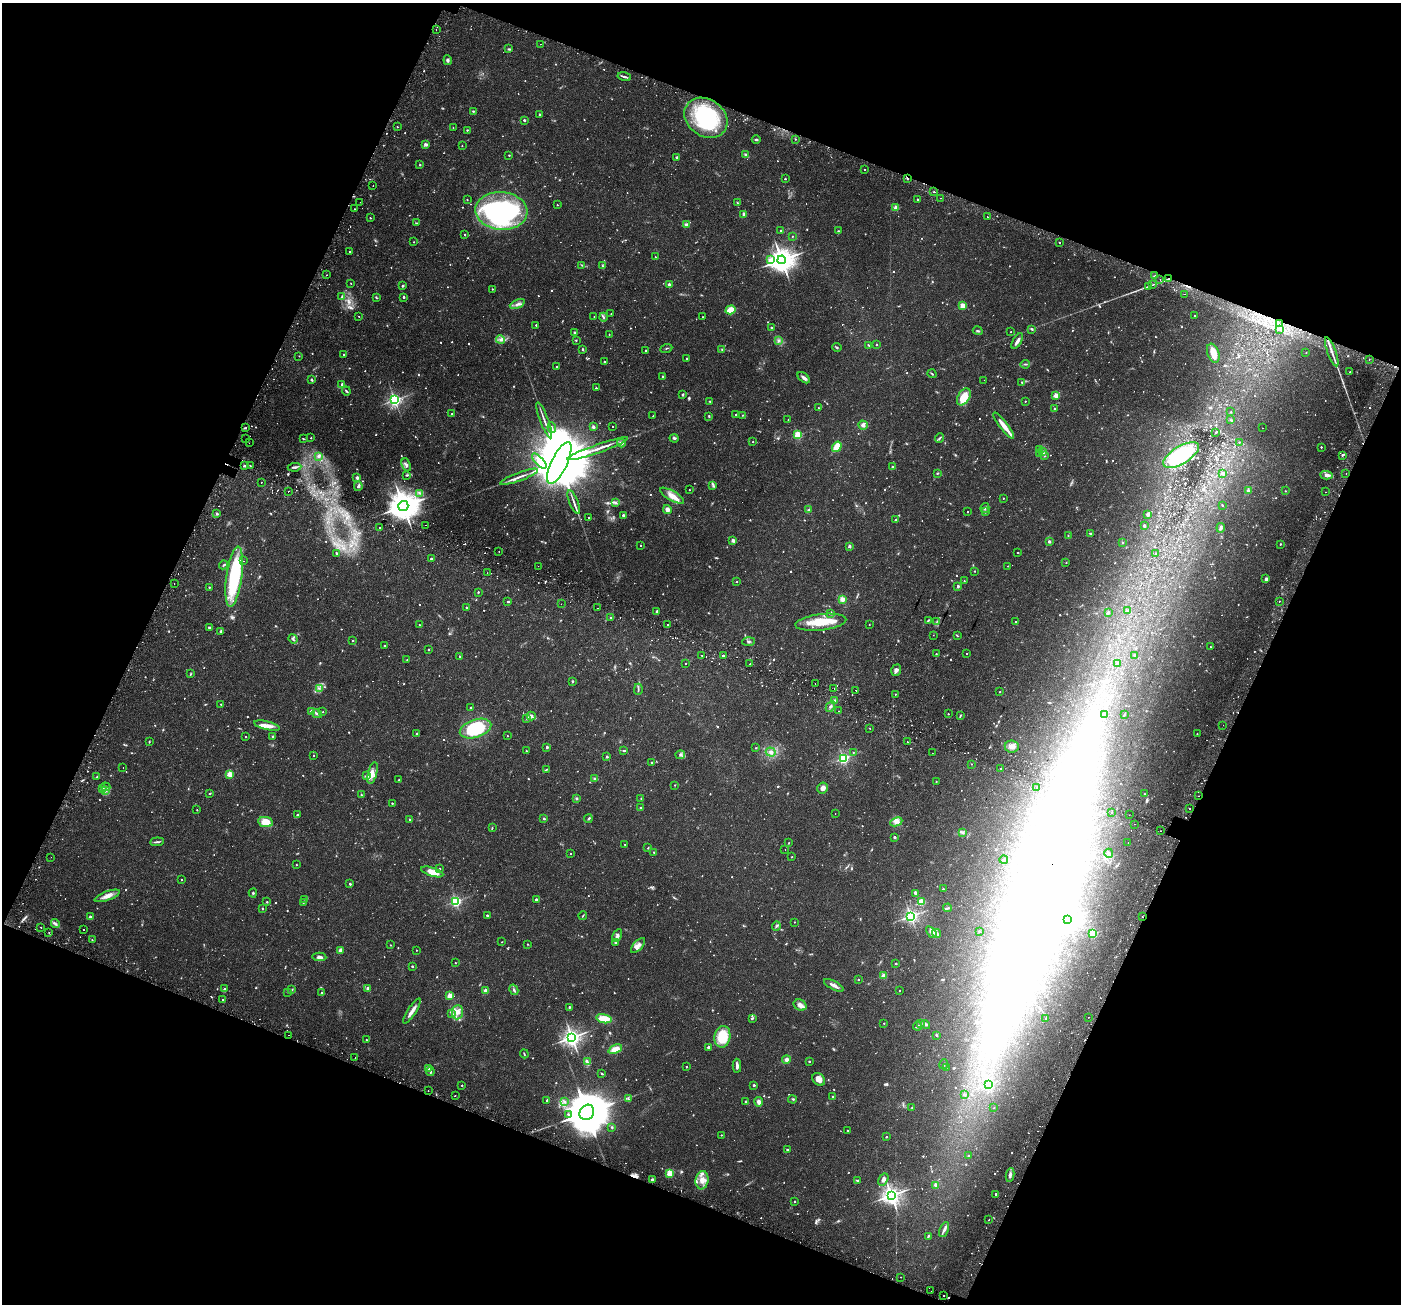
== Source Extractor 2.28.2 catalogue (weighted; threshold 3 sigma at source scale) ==
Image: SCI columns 71-5666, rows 295-5499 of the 5743 x 5856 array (HDU 1 of 3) = the unmasked area's bounding box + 8 px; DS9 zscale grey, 4 x 4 block average (1 PNG px = mean of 4 x 4 image px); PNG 1403 x 1306 px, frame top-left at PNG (2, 3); each listed source drawn as its Kron ellipse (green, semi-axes under 4 px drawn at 4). Shown black and unused: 42% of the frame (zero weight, under 2 of 3 exposures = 5% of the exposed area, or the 3 px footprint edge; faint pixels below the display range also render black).
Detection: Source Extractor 2.28.2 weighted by HDU 2 'WHT'. Background 0.0345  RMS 0.0037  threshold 0.0165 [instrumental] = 3 sigma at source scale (4.5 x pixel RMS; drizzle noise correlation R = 1.50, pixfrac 1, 0.0396/0.0396 arcsec/px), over >= 5 px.
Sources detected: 1743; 73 too faint to see at this stretch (4 x 4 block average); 229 inside a brighter object's white glare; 58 cosmic-ray / hot-pixel residue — neither listed nor drawn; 12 coinciding with a brighter row at this scale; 44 inside a brighter listed object's ellipse — not listed separately; of the other 1327, all 500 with FLUX_AUTO >= 1.6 (the completeness limit of this list) listed and drawn (827 fainter detections not listed), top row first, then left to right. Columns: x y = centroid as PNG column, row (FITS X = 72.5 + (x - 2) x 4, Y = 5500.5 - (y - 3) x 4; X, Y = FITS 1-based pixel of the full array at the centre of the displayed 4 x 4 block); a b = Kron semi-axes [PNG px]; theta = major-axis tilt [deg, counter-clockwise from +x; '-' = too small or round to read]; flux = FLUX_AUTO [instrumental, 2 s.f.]
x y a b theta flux
436 30 2 2 - 1.6
540 44 2 2 - 1.6
509 49 4 2 - 2.8
448 60 5 4 - 4.7
624 77 7 2 -14 4.4
473 111 2 2 - 1.8
539 114 2 2 - 4.3
706 118 23 18 -36 200
524 120 2 2 - 8.1
397 127 2 2 - 2
453 127 2 2 - 1.7
467 130 2 2 - 1.8
756 139 4 2 - 3.3
795 139 2 2 - 3.5
426 144 4 3 - 5.9
462 146 2 2 - 1.7
509 155 2 2 - 1.6
745 155 3 2 - 2.7
677 157 3 2 - 2.7
420 165 2 2 - 3.6
865 170 2 2 - 1.8
907 178 3 2 - 2.1
785 179 2 2 - 4.5
373 186 2 2 - 1.9
934 192 2 2 - 200
940 198 2 2 - 1.9
917 199 2 2 - 3.7
467 200 2 2 - 1.9
360 202 2 2 - 1.8
737 203 3 2 - 1.9
557 205 2 2 - 1.7
896 208 2 2 - 51
355 209 2 2 - 1.6
501 211 26 19 -5 440
744 214 2 2 - 26
987 217 2 2 - 3.5
370 218 2 2 - 2.1
417 223 3 2 - 1.8
686 224 3 2 - 4.3
781 230 2 2 - 3.4
838 231 3 2 - 2.2
465 235 2 2 - 3.9
792 236 2 2 - 1.9
414 242 2 2 - 1.7
1060 243 2 2 - 2.2
350 251 2 2 - 2.3
655 257 2 2 - 1.8
770 259 4 3 - 6.6
782 260 4 4 - 2700
582 265 3 2 - 1.8
603 266 4 2 - 1.9
326 275 2 2 - 3
1155 276 3 2 - 2.5
1160 279 2 2 - 2.9
1169 279 4 2 - 2.5
351 283 2 2 - 1.6
669 284 3 2 - 5.3
1153 284 3 2 - 1.6
402 286 2 2 - 5.6
1149 286 3 2 - 1.6
492 289 2 2 - 2.4
1184 294 2 2 - 1.7
342 296 3 2 - 2.2
376 297 4 2 - 1.9
404 297 2 2 - 7.8
517 304 8 3 24 7.7
963 306 2 2 - 84
731 310 5 4 - 34
611 314 2 2 - 2.3
359 316 2 2 - 1.6
594 316 2 2 - 1.8
1194 316 2 2 - 1.8
603 317 4 2 - 3.3
703 317 2 2 - 1.7
1279 324 2 2 - 1.7
536 325 2 2 - 4.2
771 328 3 2 - 1.8
1032 329 3 2 - 2.7
1280 329 4 2 - 1.9
978 331 5 2 - 2.9
1011 332 2 2 - 1.8
574 333 3 2 - 3.1
609 334 2 2 - 2.1
500 340 4 3 - 5.7
576 340 2 2 - 1.6
778 340 3 2 - 1.9
1017 341 9 3 58 9.5
868 345 3 2 - 1.9
876 345 2 2 - 4.9
837 347 5 2 - 2.5
666 348 6 2 22 1.7
583 349 2 2 - 9
722 350 3 2 - 2.1
646 351 2 2 - 7.1
1306 352 2 2 - 1.7
1332 352 15 2 -70 12
1213 353 10 5 -71 26
344 355 2 2 - 5.6
299 356 2 2 - 1.6
687 358 2 2 - 5.5
1369 360 2 2 - 4.3
604 361 2 2 - 4.1
1025 364 4 2 - 2.2
556 367 2 2 - 3.4
1350 372 2 2 - 2.5
932 374 5 2 - 2.1
663 377 2 2 - 6.7
804 378 7 3 -38 7.9
312 380 3 2 - 2.3
984 380 2 2 - 2.3
1022 382 3 2 - 1.8
342 384 2 2 - 8.7
596 388 2 2 - 3.7
346 391 5 2 - 3.4
683 395 3 3 - 2.4
1056 395 2 2 - 49
964 397 9 5 60 37
395 400 2 2 - 640
710 401 2 2 - 1.8
1025 401 2 2 - 2.6
818 408 2 2 - 2
1054 408 2 2 - 5.9
1231 412 2 2 - 1.9
452 414 2 2 - 3.2
736 414 2 2 - 2.9
742 415 2 2 - 2.2
653 416 2 2 - 1.7
709 416 3 2 - 2.4
788 419 2 2 - 1.6
544 420 19 2 -69 10
1231 420 3 2 - 1.9
863 425 5 4 - 7
613 426 2 2 - 1.8
1004 426 16 3 -52 23
246 427 4 2 - 3.1
593 427 2 2 - 21
552 428 5 2 - 3.1
1262 428 2 2 - 2.1
1216 432 3 2 - 2.2
798 435 2 2 - 180
311 438 2 2 - 2
674 438 4 3 - 3.4
939 438 5 2 - 2.6
245 439 2 2 - 1.7
303 439 3 2 - 1.6
753 442 2 2 - 2
1239 442 2 2 - 1.6
249 443 2 2 - 1.6
621 443 4 3 - 5
837 447 5 3 - 47
1321 447 2 2 - 3.3
598 449 32 2 19 20
1040 449 3 3 - 2.4
1043 452 3 2 - 3.2
1040 453 3 3 - 3.8
1181 455 20 9 31 220
1342 455 2 2 - 3.3
318 456 2 2 - 6.5
1044 456 2 2 - 2.1
539 461 9 4 -47 11
559 463 23 8 64 40000
250 465 2 2 - 1.7
406 465 7 4 -67 6.3
244 466 2 2 - 8.9
295 467 7 2 7 4.2
892 467 2 2 - 2.4
937 473 3 2 - 1.7
1222 473 2 2 - 9.2
1346 473 2 2 - 3
406 475 3 2 - 1.7
1326 475 6 3 -4 7.8
519 477 20 2 20 12
357 478 2 2 - 19
261 482 2 2 - 8.5
358 486 5 3 - 5.5
713 486 3 2 - 1.7
689 490 2 2 - 1.8
288 491 2 2 - 3.4
1248 491 3 2 - 2.8
1285 491 2 2 - 1.7
1325 492 2 2 - 1.6
420 493 2 2 - 2
672 496 13 5 -29 24
1003 498 2 2 - 2.1
574 502 12 2 -68 8.1
615 502 3 2 - 2.3
1222 505 2 2 - 1.7
403 506 5 5 - 4100
985 508 5 2 - 3.2
667 510 4 4 - 10
809 510 3 3 - 3.6
967 512 2 2 - 1.9
985 512 2 2 - 8.5
217 514 2 2 - 11
1148 514 3 2 - 6.5
623 515 2 2 - 9.6
589 517 2 2 - 1.6
896 520 3 2 - 1.6
425 525 2 2 - 2.2
1144 526 3 2 - 3.5
379 527 2 2 - 3.8
1221 528 5 2 - 5.4
1090 534 3 2 - 2.9
1068 535 2 2 - 2.1
733 540 2 2 - 29
1049 541 2 2 - 15
1123 543 2 2 - 9.3
1280 544 2 2 - 3.3
641 546 2 2 - 4.6
849 546 2 2 - 17
499 551 2 2 - 1.7
1018 552 2 2 - 2.6
336 553 2 2 - 5
1156 554 2 2 - 2.2
431 558 2 2 - 4.7
244 561 2 2 - 2.6
1066 563 2 2 - 1.9
224 565 4 2 - 2.6
538 566 2 2 - 3
1008 566 2 2 - 1.6
975 571 2 2 - 2
487 573 2 2 - 3.4
234 577 30 8 82 190
1266 579 2 2 - 22
964 581 2 2 - 1.8
737 582 2 2 - 1.8
174 584 2 2 - 1.6
958 586 2 2 - 4.5
209 587 2 2 - 2.7
478 592 2 2 - 3.8
842 599 4 4 - 9.5
508 601 2 2 - 4.4
1279 601 2 2 - 2.1
561 604 2 2 - 14
466 607 2 2 - 3.3
598 608 2 2 - 3.3
1127 610 2 2 - 5.4
657 611 3 2 - 5.2
830 613 2 2 - 2
1108 613 2 2 - 14
611 618 2 2 - 7.1
928 620 3 2 - 2.1
937 621 3 2 - 2.1
821 622 25 8 6 61
1015 622 2 2 - 1.9
668 624 2 2 - 25
869 624 2 2 - 1.7
419 625 2 2 - 2.1
209 627 2 2 - 8.3
221 631 2 2 - 14
933 635 2 2 - 1.7
957 636 3 2 - 2
293 639 5 3 - 3.9
353 640 2 2 - 2.1
748 642 6 2 3 2.9
385 645 2 2 - 1.8
1210 647 2 2 - 2.1
429 649 2 2 - 2.7
936 654 2 2 - 2.5
966 654 2 2 - 3
701 655 2 2 - 2.1
459 656 2 2 - 2.7
723 656 2 2 - 8.9
1135 656 2 2 - 9.7
407 660 2 2 - 2.5
686 663 2 2 - 1.9
1117 663 2 2 - 7.2
750 664 2 2 - 3.5
896 670 6 5 - 6.1
190 674 3 2 - 1.8
572 681 2 2 - 6.7
815 683 2 2 - 1.7
319 688 3 2 - 2
638 689 6 2 89 2.3
834 689 2 2 - 2.5
856 690 2 2 - 2
1000 692 2 2 - 1.9
895 694 2 2 - 2.1
834 701 4 2 - 3.3
221 704 2 2 - 2.6
830 707 6 2 62 3.5
470 708 3 2 - 2
311 711 2 2 - 15
839 711 2 2 - 1.9
323 712 2 2 - 1.8
317 714 5 2 - 4.4
948 714 2 2 - 2
1104 715 2 2 - 1.7
1124 715 3 2 - 2
531 716 4 3 - 5.7
960 716 4 2 - 2.2
527 719 3 2 - 2
1223 725 2 2 - 1.8
267 726 13 4 -13 16
475 728 16 9 18 100
870 728 2 2 - 1.7
417 734 2 2 - 9.3
1197 734 2 2 - 1.8
273 736 2 2 - 8.7
507 736 2 2 - 1.7
246 737 2 2 - 1.9
149 741 2 2 - 1.9
907 742 2 2 - 7
547 747 2 2 - 12
1012 747 7 6 - 12
756 748 2 2 - 1.6
624 750 2 2 - 4.1
526 751 2 2 - 2.1
771 752 5 4 - 8.4
853 752 2 2 - 1.7
932 753 2 2 - 1.7
314 755 2 2 - 2.3
680 755 5 2 - 2
607 757 2 2 - 8.6
843 758 2 2 - 450
651 762 2 2 - 3.3
971 764 2 2 - 1.8
123 768 2 2 - 7
1001 768 2 2 - 4.2
546 770 4 2 - 2.4
373 773 11 4 76 14
230 774 2 2 - 79
366 776 4 2 - 2.9
97 777 2 2 - 3.4
595 779 3 2 - 3.2
399 780 2 2 - 4.3
936 781 2 2 - 1.7
674 785 2 2 - 1.6
106 787 5 2 - 3.2
1037 787 2 2 - 1.6
102 788 4 2 - 3.3
823 788 5 5 - 9.1
105 790 3 3 - 11
210 793 2 2 - 1.9
1145 794 3 2 - 2.2
361 795 2 2 - 3.9
1198 796 2 2 - 2.3
577 798 3 3 - 2.6
641 798 2 2 - 1.9
392 803 2 2 - 2.9
641 808 2 2 - 4.1
1190 808 2 2 - 2.4
197 810 2 2 - 1.7
1111 812 2 2 - 1.7
835 814 2 2 - 1.6
297 815 3 2 - 2.1
1129 815 2 2 - 2.1
544 818 2 2 - 9.5
410 819 2 2 - 5.1
588 819 4 2 - 2.5
265 822 7 5 -9 34
896 822 6 4 25 8.6
1135 824 2 2 - 2.9
492 828 3 2 - 1.8
1160 831 2 2 - 3.3
962 833 3 2 - 2.4
894 837 2 2 - 9.7
157 842 7 2 5 3.8
1128 842 2 2 - 4.3
789 843 2 2 - 2.3
625 844 2 2 - 1.8
648 848 2 2 - 2.2
785 849 2 2 - 5.5
654 852 2 2 - 1.9
1109 853 4 3 - 4.3
570 854 2 2 - 1.8
51 857 2 2 - 2.1
792 857 2 2 - 2.1
1004 859 4 2 - 2.4
296 865 2 2 - 2.2
440 869 2 2 - 2.4
432 872 11 4 -18 28
182 879 2 2 - 1.7
350 884 2 2 - 5.1
943 889 2 2 - 4.1
253 893 4 2 - 2.5
915 893 4 2 - 6
107 896 13 4 20 15
305 899 3 2 - 1.7
536 899 2 2 - 9.4
456 901 2 2 - 370
267 902 2 2 - 3.7
303 902 2 2 - 2
921 902 2 2 - 94
262 908 2 2 - 3.6
947 908 4 2 - 2.7
487 915 2 2 - 5.1
583 915 4 2 - 1.7
911 916 2 2 - 720
90 917 2 2 - 22
1142 917 2 2 - 1.8
1067 919 3 3 - 1900
794 922 2 2 - 1.9
55 923 5 2 - 4.1
776 926 5 2 - 3.4
41 927 2 2 - 1.6
83 930 2 2 - 10
979 931 2 2 - 2.1
931 932 7 4 -52 9.6
49 933 2 2 - 1.7
936 933 5 3 - 6.1
1093 934 2 2 - 180
617 936 7 3 62 6.4
92 940 2 2 - 2.2
502 942 2 2 - 1.7
615 942 2 2 - 13
527 944 2 2 - 1.7
390 945 2 2 - 1.9
638 945 9 4 47 10
340 950 2 2 - 30
416 950 2 2 - 1.8
319 957 7 4 -4 7
455 963 2 2 - 2.3
896 964 2 2 - 3
412 966 2 2 - 5.6
883 976 2 2 - 56
858 979 2 2 - 2.7
834 985 11 3 -27 11
368 988 3 2 - 8.5
225 989 3 2 - 2.1
292 989 3 2 - 1.6
514 990 5 2 - 4.3
486 991 2 2 - 44
899 991 2 2 - 1.6
288 992 2 2 - 1.9
322 993 4 2 - 2.9
450 996 2 2 - 63
223 1000 2 2 - 2
800 1005 7 5 -30 10
569 1007 2 2 - 4.2
412 1011 15 3 57 16
457 1012 7 5 84 17
451 1013 3 2 - 2.5
1089 1017 2 2 - 2
752 1018 4 2 - 3.2
1046 1018 2 2 - 1.9
604 1019 8 4 -12 33
884 1023 2 2 - 1.8
921 1023 3 2 - 1.9
926 1024 5 2 - 3.6
918 1026 4 2 - 5.6
289 1035 2 2 - 2.7
937 1035 3 2 - 2.6
572 1037 3 3 - 1200
722 1037 11 8 80 72
367 1040 3 2 - 1.9
708 1047 2 2 - 12
615 1049 7 4 22 21
524 1054 4 2 - 2
355 1058 2 2 - 4.3
786 1059 4 4 - 7
587 1061 3 2 - 2.9
809 1061 2 2 - 3.9
944 1064 5 2 - 2.8
737 1066 7 3 -89 7.2
686 1067 2 2 - 3.1
946 1067 2 2 - 1.8
429 1068 3 2 - 3.4
430 1072 4 2 - 3
602 1074 3 2 - 1.8
819 1079 7 5 -46 15
988 1084 2 2 - 340
462 1085 2 2 - 3.5
754 1085 2 2 - 9.4
428 1090 2 2 - 2.4
964 1094 2 2 - 2.2
455 1096 2 2 - 3.2
833 1096 2 2 - 7.5
628 1099 4 2 - 2.3
793 1099 4 2 - 2.3
547 1100 2 2 - 7.4
564 1102 4 2 - 3.2
745 1102 3 2 - 1.7
759 1102 4 3 - 8.5
912 1107 2 2 - 1.7
994 1108 2 2 - 1.6
587 1112 8 6 55 16000
568 1114 2 2 - 2.9
612 1127 2 2 - 2.4
848 1130 3 2 - 1.7
721 1135 2 2 - 2.4
886 1137 2 2 - 3.6
787 1150 2 2 - 8
968 1156 2 2 - 5
670 1173 2 2 - 100
1010 1175 7 3 81 6.4
652 1179 3 3 - 3.5
702 1180 9 6 82 19
858 1180 2 2 - 4.5
883 1180 6 4 58 7.4
936 1185 2 2 - 36
996 1194 2 2 - 4.5
891 1195 3 3 - 1300
795 1201 2 2 - 3.8
989 1220 2 2 - 2.8
944 1230 8 3 66 6.9
928 1236 4 2 - 2.4
901 1277 2 2 - 1.9
931 1291 2 2 - 1.8
944 1296 2 2 - 2.2
Overlapping masked pixels (flux is a lower limit): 5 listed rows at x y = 907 178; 1169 279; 1279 324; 1198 796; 1142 917
Diffuse or blended objects may show on this block-average render without a row.